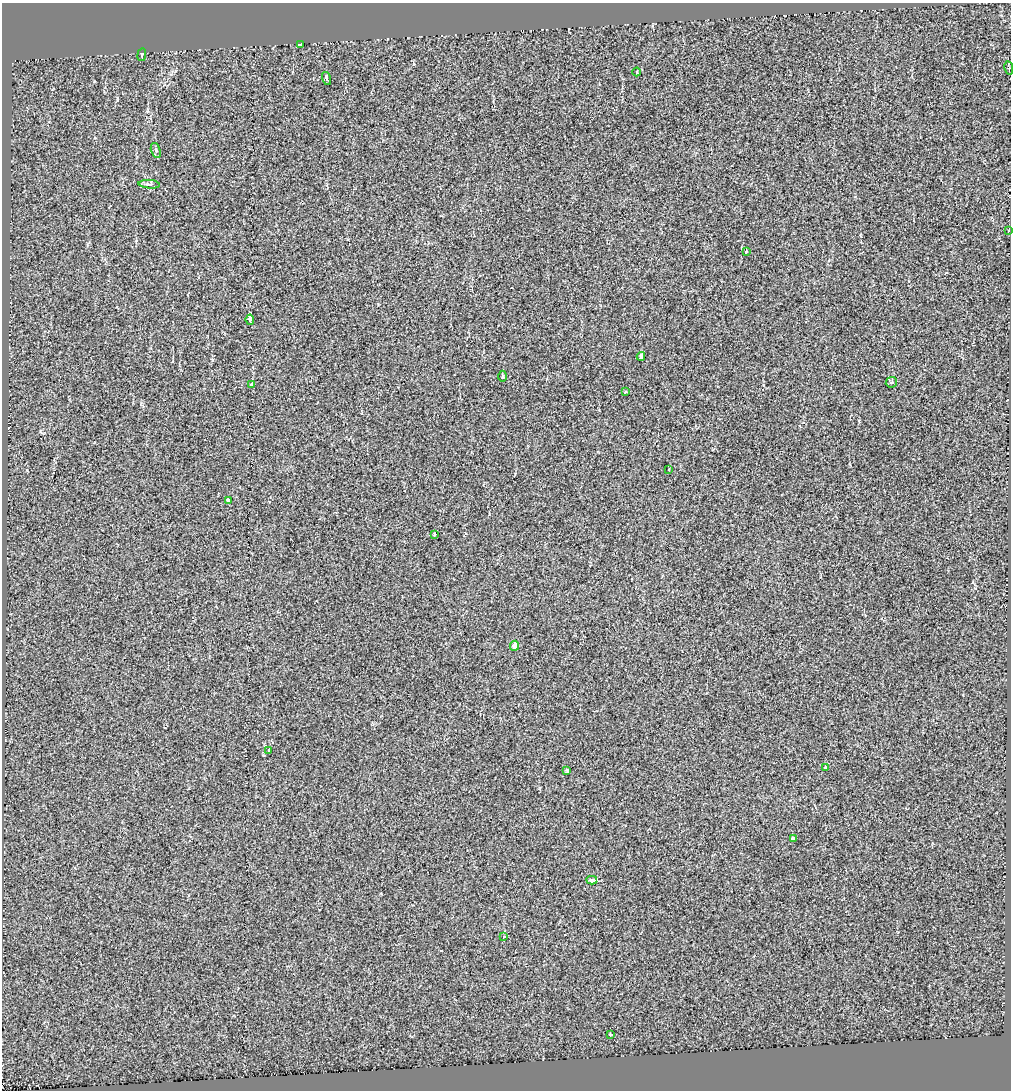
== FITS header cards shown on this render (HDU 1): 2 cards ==
NAXIS1  =                 1009
NAXIS2  =                 1088

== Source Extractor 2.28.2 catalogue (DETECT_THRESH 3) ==
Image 1009 x 1088 px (HDU 1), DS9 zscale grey, 1 PNG px = 1 image px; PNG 1013 x 1092 px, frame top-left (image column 1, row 1088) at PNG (2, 3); each listed source drawn as its Kron ellipse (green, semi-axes under 4 px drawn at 4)
Background 0.00275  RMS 0.068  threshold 0.205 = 3 sigma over >= 5 px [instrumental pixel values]
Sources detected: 26; all 26 listed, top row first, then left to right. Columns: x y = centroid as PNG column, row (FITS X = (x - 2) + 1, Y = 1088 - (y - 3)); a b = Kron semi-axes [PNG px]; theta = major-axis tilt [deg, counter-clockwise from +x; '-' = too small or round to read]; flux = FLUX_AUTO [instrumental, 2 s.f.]
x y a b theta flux
300 44 3 3 - 170
142 55 6 3 81 4.7
1009 68 7 4 -78 8.4
637 72 4 3 - 3.8
327 78 7 3 -76 10
156 150 8 4 -72 8.5
149 184 10 3 -4 7.9
1009 230 3 3 - 7.5
746 251 3 3 - 15
250 320 5 3 - 89
641 356 4 3 - 110
502 376 5 4 - 7.7
891 382 6 5 - 7
252 385 4 3 - 120
625 392 3 3 - 4.9
669 469 4 2 - 2.8
228 500 3 3 - 36
435 534 3 3 - 74
515 646 5 4 - 38
269 750 3 3 - 27
825 767 3 3 - 34
567 770 3 3 - 10
793 838 4 3 - 12
592 880 5 4 - 670
503 937 3 3 - 36
610 1035 3 3 - 4.6
At the frame edge (FLAGS 8, measured only in part): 2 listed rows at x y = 1009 68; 1009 230